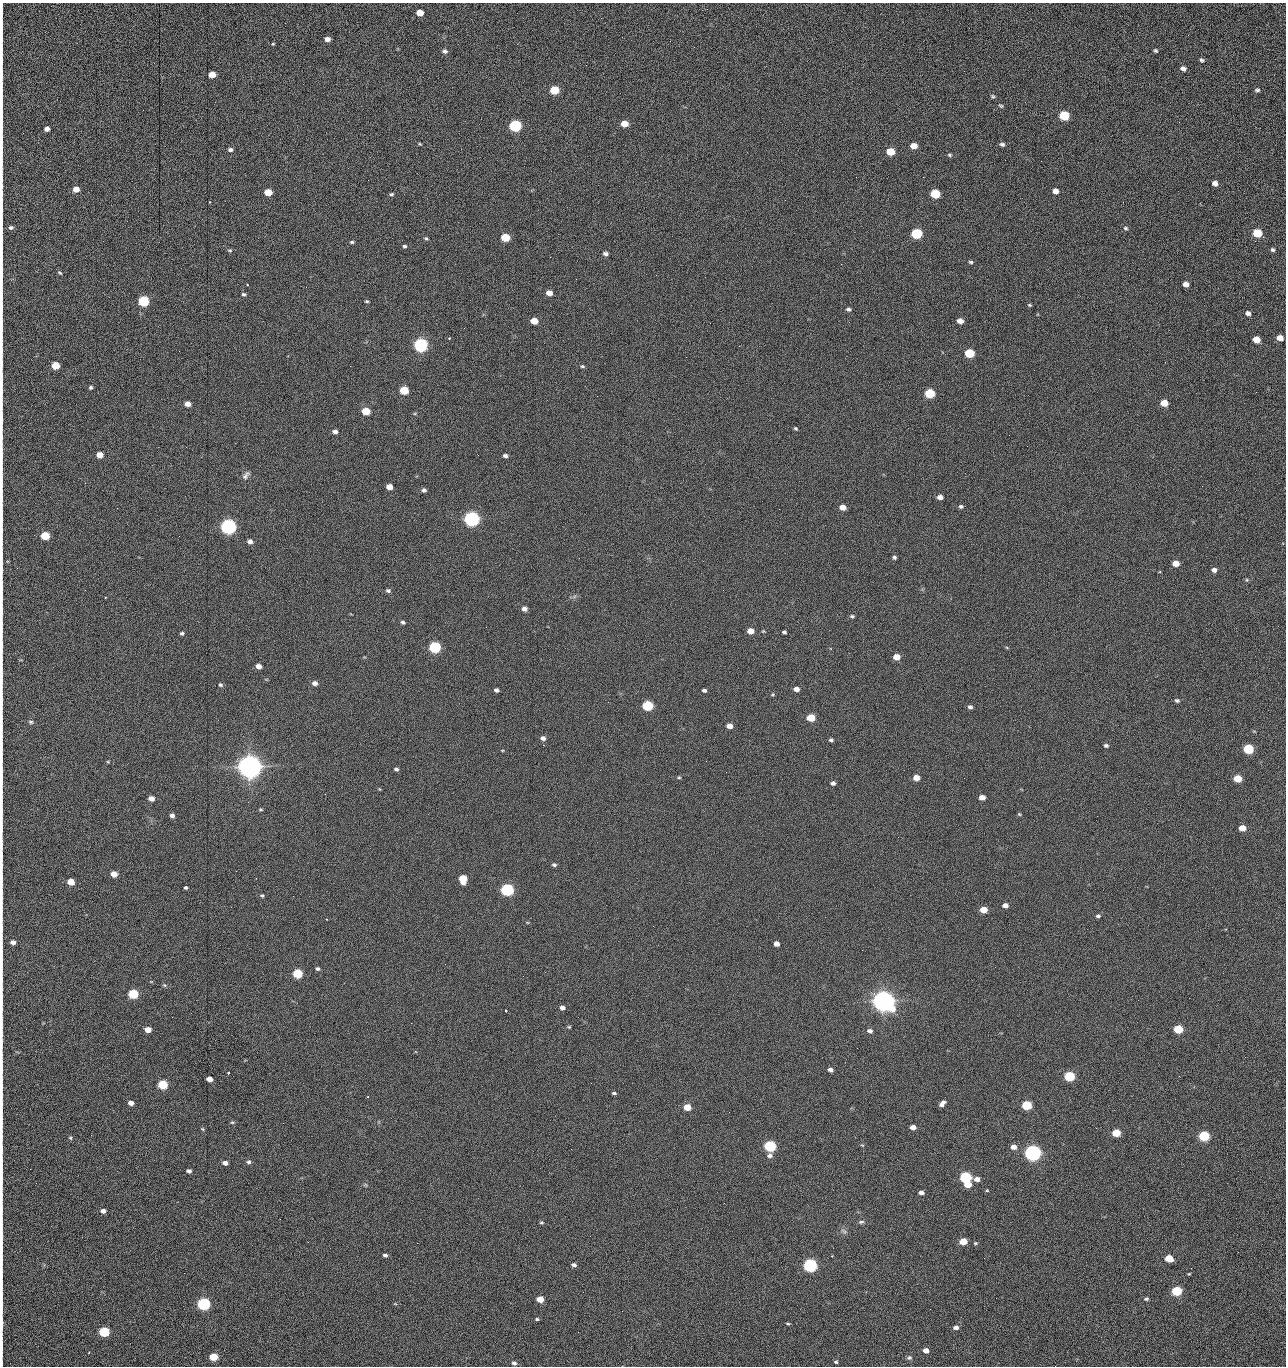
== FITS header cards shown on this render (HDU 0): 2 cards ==
NAXIS1  =                 1284 /fastest changing axis
NAXIS2  =                 1364 /next to fastest changing axis

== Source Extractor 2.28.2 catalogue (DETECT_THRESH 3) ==
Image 1284 x 1364 px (HDU 0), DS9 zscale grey, 1 PNG px = 1 image px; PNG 1288 x 1368 px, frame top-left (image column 1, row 1364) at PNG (2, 3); no overlay
Background 150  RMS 15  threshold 45.1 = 3 sigma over >= 5 px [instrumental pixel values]
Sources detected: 276; all 276 listed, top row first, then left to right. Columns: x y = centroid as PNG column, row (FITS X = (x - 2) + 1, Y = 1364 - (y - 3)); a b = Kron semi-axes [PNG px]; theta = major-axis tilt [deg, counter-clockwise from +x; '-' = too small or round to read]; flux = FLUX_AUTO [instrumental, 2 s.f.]
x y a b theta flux
420 13 6 5 - 1.3e+04
2 25 28 2 90 4.8e+03
1188 35 3 2 - 1.1e+03
327 39 5 4 - 5.0e+03
670 41 3 2 - 1.5e+03
273 44 4 4 - 1.0e+03
2 49 11 2 90 2.3e+03
1155 50 5 4 - 1.5e+03
445 51 6 5 - 2.9e+03
1202 60 5 5 - 1.8e+03
1183 68 5 4 - 4.3e+03
2 74 20 2 90 3.8e+03
212 75 5 5 - 1.4e+04
554 90 6 5 - 4.2e+04
1257 90 6 5 - 2.0e+03
993 96 6 4 -41 1.5e+03
1001 106 6 4 -37 1.4e+03
2 114 18 2 90 3.8e+03
1064 116 6 5 - 6.1e+04
1179 122 3 2 - 9.2e+02
624 124 6 5 - 1.4e+04
515 126 6 5 - 1.6e+05
47 129 5 4 - 4.9e+03
2 137 11 2 90 2.2e+03
420 144 5 3 - 1.0e+03
1002 144 7 5 -17 2.3e+03
914 146 6 5 - 1.2e+04
230 150 6 5 - 2.6e+03
890 152 6 5 - 2.8e+04
950 155 6 4 -17 1.5e+03
1005 160 2 2 - 7.8e+02
1041 161 2 2 - 1.3e+03
2 162 10 2 90 1.3e+03
856 177 2 2 - 1.5e+03
923 177 2 2 - 2.0e+04
1215 183 5 4 - 6.2e+03
2 186 11 2 90 2.4e+03
76 189 5 5 - 1.0e+04
1056 191 5 5 - 6.1e+03
268 192 6 5 - 2.0e+04
391 194 5 4 - 1.4e+03
935 194 6 5 - 5.1e+04
209 202 3 2 - 2.6e+03
1123 202 2 2 - 5.7e+02
2 209 13 2 90 2.4e+03
11 227 6 5 - 2.4e+03
1126 228 6 5 - 1.9e+03
1257 233 7 5 -27 4.3e+04
917 234 6 5 - 1.0e+05
505 237 6 5 - 4.0e+04
426 238 6 3 -13 1.3e+03
352 242 5 4 - 1.5e+03
404 246 5 4 - 1.6e+03
230 250 6 4 -7 1.3e+03
1272 250 5 5 - 1.9e+03
605 254 6 5 - 2.9e+03
971 262 5 4 - 1.5e+03
841 264 2 2 - 1.9e+04
60 273 7 3 -43 1.3e+03
656 275 2 2 - 4.6e+02
2 277 11 2 90 2.2e+03
1186 284 5 5 - 7.1e+03
247 285 3 2 - 1.2e+03
306 287 2 2 - 4.7e+02
549 293 5 5 - 9.1e+03
243 294 5 4 - 1.8e+03
143 301 6 5 - 1.0e+05
367 301 4 3 - 1.3e+03
1029 305 5 4 - 1.2e+03
848 309 6 4 -4 2.2e+03
1248 313 5 5 - 3.9e+03
534 321 6 5 - 1.6e+04
960 321 5 5 - 7.7e+03
849 322 2 2 - 6.4e+02
710 323 2 2 - 2.2e+03
2 326 22 2 90 4.0e+03
449 338 3 3 - 1.1e+03
1280 338 6 5 - 1.0e+04
1256 339 6 5 - 1.6e+04
421 345 6 6 - 3.0e+05
969 353 6 5 - 5.8e+04
55 365 5 5 - 2.5e+04
350 366 2 2 - 1.6e+03
582 366 6 4 -13 1.5e+03
2 382 19 2 90 3.5e+03
91 387 4 4 - 1.8e+03
404 390 6 5 - 3.6e+04
1256 392 3 2 - 9.1e+02
930 393 6 5 - 5.9e+04
1164 403 6 5 - 1.8e+04
187 404 5 4 - 8.5e+03
366 411 6 5 - 2.9e+04
2 421 12 2 90 2.2e+03
796 429 4 4 - 1.4e+03
335 432 5 4 - 3.7e+03
1009 435 2 2 - 9.1e+02
186 447 2 2 - 2.0e+03
2 455 15 2 90 2.8e+03
100 455 5 5 - 1.2e+04
505 456 6 5 - 2.6e+03
246 475 13 6 49 3.7e+03
2 483 14 2 90 2.2e+03
85 483 2 2 - 7.4e+02
389 487 5 4 - 9.8e+03
424 490 5 5 - 2.6e+03
940 497 5 4 - 5.9e+03
961 506 5 4 - 1.9e+03
842 507 6 5 - 8.7e+03
2 519 12 2 90 2.2e+03
472 519 6 6 - 5.0e+05
228 526 6 6 - 5.4e+05
45 536 6 5 - 4.1e+04
250 541 6 5 - 4.2e+03
894 557 5 5 - 2.0e+03
1176 563 5 5 - 1.3e+04
2 569 9 2 90 1.5e+03
1214 570 5 5 - 3.9e+03
1247 580 5 5 - 1.3e+03
2 588 9 2 90 1.6e+03
388 591 6 5 - 2.3e+03
524 609 5 5 - 4.5e+03
2 611 14 2 90 2.6e+03
852 616 6 4 9 1.7e+03
403 622 5 4 - 2.0e+03
750 631 5 4 - 1.0e+04
784 632 4 3 - 1.7e+03
182 633 5 4 - 1.8e+03
2 644 11 2 90 1.9e+03
435 647 6 5 - 1.6e+05
896 657 5 5 - 1.4e+04
258 666 5 4 - 7.1e+03
315 683 6 5 - 4.3e+03
220 685 6 5 - 1.9e+03
796 689 5 4 - 5.9e+03
496 690 4 4 - 2.5e+03
704 690 5 4 - 2.4e+03
772 694 5 3 - 1.1e+03
2 699 13 2 90 2.1e+03
1177 700 6 4 -14 1.8e+03
647 706 6 5 - 9.1e+04
970 707 5 4 - 2.6e+03
811 718 6 5 - 2.7e+04
31 722 6 5 - 1.8e+03
729 726 5 4 - 7.4e+03
543 738 5 5 - 4.2e+03
831 740 5 4 - 1.8e+03
543 745 3 2 - 2.5e+03
1106 745 5 4 - 2.0e+03
1248 749 6 5 - 7.7e+04
502 750 5 3 - 8.3e+02
706 761 2 2 - 1.5e+03
108 762 4 4 - 9.8e+02
250 767 8 7 - 1.8e+06
396 769 5 4 - 2.4e+03
726 772 2 2 - 1.7e+03
2 777 11 2 90 2.1e+03
679 777 4 4 - 1.2e+03
916 778 5 4 - 1.1e+04
1237 778 5 5 - 2.5e+04
833 783 4 4 - 2.9e+03
379 789 5 3 - 8.8e+02
325 794 2 2 - 8.4e+02
982 797 5 4 - 8.0e+03
151 798 5 4 - 6.9e+03
261 809 6 3 -19 1.2e+03
2 812 11 2 90 1.8e+03
1019 814 4 4 - 1.1e+03
172 815 4 4 - 3.6e+03
1242 828 5 4 - 1.5e+04
2 855 8 2 90 1.3e+03
554 865 6 5 - 2.1e+03
114 874 5 4 - 1.2e+04
463 879 7 5 -84 2.7e+04
71 882 5 5 - 1.6e+04
186 888 3 3 - 1.5e+03
507 890 6 5 - 2.4e+05
262 895 5 4 - 1.5e+03
1005 905 5 4 - 5.5e+03
983 910 5 4 - 1.8e+04
1098 916 6 5 - 2.1e+03
527 922 5 3 - 9.2e+02
13 942 5 4 - 4.2e+03
776 944 5 4 - 6.1e+03
2 958 13 2 90 1.9e+03
317 969 5 4 - 2.1e+03
298 973 6 5 - 6.1e+04
523 976 2 2 - 1.3e+03
2 980 10 2 90 1.8e+03
164 985 6 4 -15 1.4e+03
133 994 6 5 - 7.5e+04
883 1001 8 7 - 1.5e+06
562 1008 5 4 - 4.1e+03
505 1010 3 3 - 1.8e+03
411 1023 2 2 - 3.5e+03
569 1027 5 4 - 1.2e+03
1178 1029 6 5 - 4.9e+04
148 1030 5 4 - 1.0e+04
870 1031 6 5 - 3.5e+03
2 1034 11 2 90 1.7e+03
857 1048 2 2 - 7.3e+02
1245 1057 2 2 - 1.3e+03
2 1068 17 2 90 3.1e+03
830 1070 5 4 - 3.4e+03
228 1073 3 3 - 2.1e+03
1069 1076 6 5 - 8.8e+04
1179 1076 2 2 - 1.8e+03
209 1079 5 4 - 9.1e+03
163 1085 6 5 - 6.5e+04
614 1093 5 3 - 1.9e+03
2 1103 11 2 90 1.9e+03
131 1103 5 4 - 5.2e+03
942 1104 7 4 48 4.8e+03
1027 1105 6 5 - 7.2e+04
687 1107 5 4 - 2.0e+04
729 1112 2 2 - 5.7e+02
232 1122 5 5 - 1.3e+03
913 1127 5 4 - 7.0e+03
1096 1128 2 2 - 4.9e+02
202 1129 5 5 - 1.1e+03
1116 1133 5 5 - 3.2e+04
91 1135 3 2 - 1.7e+03
1204 1136 6 5 - 9.9e+04
71 1138 5 5 - 1.5e+03
862 1145 5 3 - 9.1e+02
770 1146 6 5 - 1.4e+05
1013 1147 6 5 - 7.7e+03
571 1149 2 2 - 6.1e+02
2 1150 11 2 90 2.0e+03
1033 1153 6 5 - 6.3e+05
770 1155 6 5 - 3.7e+03
248 1162 5 5 - 2.4e+03
225 1163 5 4 - 4.6e+03
30 1169 2 2 - 1.8e+03
189 1171 5 4 - 3.4e+03
965 1177 6 5 - 1.5e+05
2 1178 16 2 90 2.9e+03
977 1179 6 4 1 6.5e+03
968 1184 6 4 -5 1.6e+04
987 1190 4 4 - 9.8e+02
921 1192 5 4 - 4.5e+03
103 1211 5 4 - 4.3e+03
280 1219 2 2 - 1.5e+03
861 1222 7 5 10 2.1e+03
541 1223 5 4 - 1.4e+03
844 1231 9 5 -36 2.7e+03
2 1236 16 2 90 3.2e+03
963 1241 6 4 3 1.9e+04
308 1242 3 2 - 1.3e+03
417 1243 2 2 - 3.5e+03
975 1243 5 4 - 1.3e+03
385 1255 5 4 - 2.7e+03
832 1256 2 2 - 8.1e+02
1169 1258 6 5 - 2.7e+04
574 1265 5 4 - 3.1e+03
810 1265 6 5 - 3.1e+05
1189 1274 4 3 - 9.6e+02
1177 1291 6 5 - 7.8e+04
996 1298 2 2 - 1.7e+03
540 1299 5 4 - 1.7e+04
1146 1299 6 4 17 1.8e+03
204 1304 6 5 - 2.4e+05
2 1307 15 2 -89 3.1e+03
622 1311 2 2 - 4.4e+02
537 1319 4 4 - 1.3e+03
2 1323 20 2 90 3.5e+03
788 1324 5 3 - 1.2e+03
956 1327 6 4 5 4.2e+03
104 1332 6 5 - 9.1e+04
578 1332 2 2 - 2.4e+03
926 1350 5 4 - 6.5e+03
89 1352 3 2 - 1.3e+03
213 1357 6 5 - 3.0e+04
909 1358 6 5 - 2.1e+03
836 1362 5 5 - 1.6e+03
514 1363 5 4 - 2.7e+03
1055 1366 2 2 - 1.4e+03
At the frame edge (FLAGS 8, measured only in part): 35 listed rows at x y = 2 25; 2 49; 2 74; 2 114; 2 137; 2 162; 2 186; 2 209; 11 227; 2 277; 2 326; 2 382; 2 421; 2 455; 2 483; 2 519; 2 569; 2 588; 2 611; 2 644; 2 699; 2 777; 2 812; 2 855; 2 958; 2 980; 2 1034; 2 1068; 2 1103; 2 1150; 2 1178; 2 1236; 2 1307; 2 1323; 1055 1366

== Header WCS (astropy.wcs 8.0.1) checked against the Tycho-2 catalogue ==
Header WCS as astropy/WCSLIB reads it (CRVAL/CRPIX/CD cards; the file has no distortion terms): RA---TAN/DEC--TAN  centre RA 15:41:40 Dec +51:59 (235.42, +51.99 deg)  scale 1.26 arcsec/px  FOV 26.9' x 28.5'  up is +92 deg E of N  parity flipped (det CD > 0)
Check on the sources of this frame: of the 60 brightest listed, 9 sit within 2.0 arcsec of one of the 11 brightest Tycho-2 stars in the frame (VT <= 12.29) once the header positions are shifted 0.49 arcsec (0.48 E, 0.09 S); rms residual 0.77 arcsec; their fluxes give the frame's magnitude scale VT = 25.19 - 2.5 log10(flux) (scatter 0.16 mag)
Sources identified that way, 9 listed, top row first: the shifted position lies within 2.0 arcsec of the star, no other Tycho-2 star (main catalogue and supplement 1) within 4.0 arcsec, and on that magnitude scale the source's flux lands within +1.5 / -3 mag of the star's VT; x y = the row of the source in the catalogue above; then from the Tycho-2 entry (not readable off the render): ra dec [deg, ICRS J2000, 3 dp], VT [Tycho-2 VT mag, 2 dp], TYC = Tycho-2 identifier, HIP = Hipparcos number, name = IAU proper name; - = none
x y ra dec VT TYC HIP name
421 345 235.614 +52.064 11.61 3489-1132-1 - -
472 519 235.514 +52.049 11.19 3489-1407-1 - -
250 767 235.378 +52.130 9.31 3489-1322-1 76850 -
507 890 235.303 +52.042 11.52 3489-958-1 - -
883 1001 235.232 +51.912 9.59 3489-824-1 - -
1033 1153 235.143 +51.862 10.97 3489-1016-1 - -
965 1177 235.131 +51.886 12.29 3489-908-1 - -
810 1265 235.084 +51.941 11.45 3489-1346-1 - -
204 1304 235.075 +52.152 11.74 3489-912-1 - -